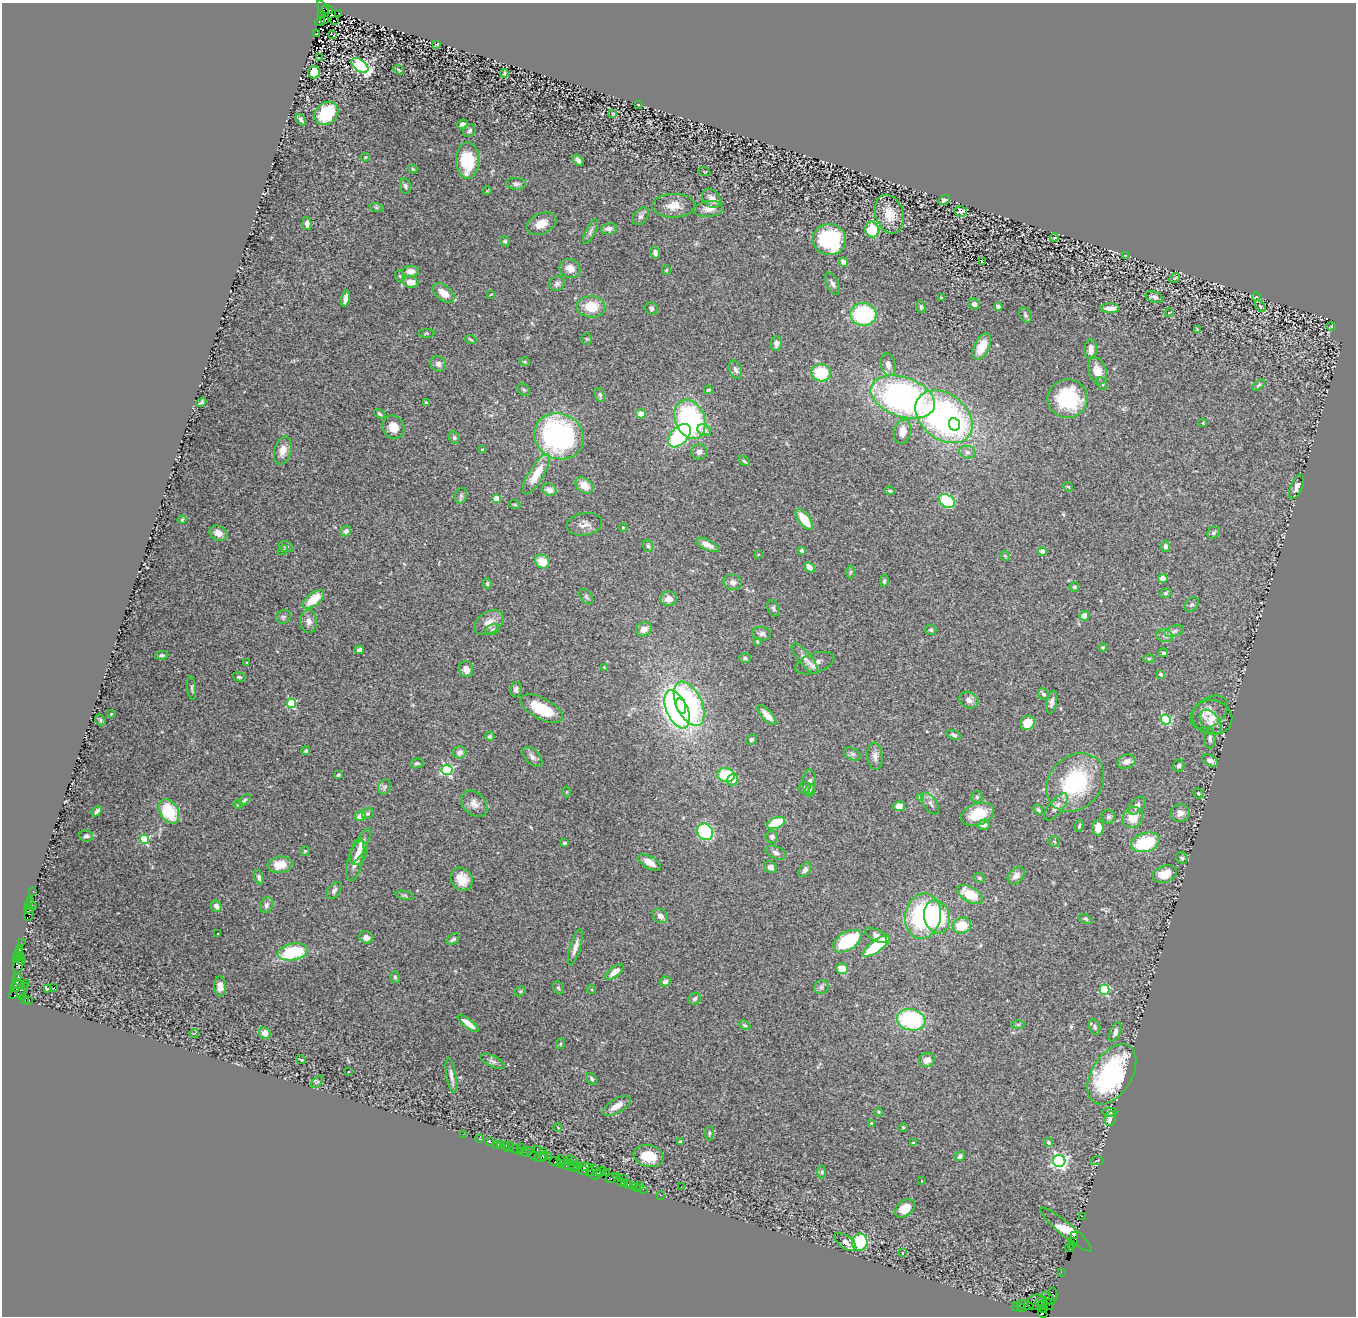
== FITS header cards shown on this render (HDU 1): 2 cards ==
NAXIS1  =                 1354
NAXIS2  =                 1314

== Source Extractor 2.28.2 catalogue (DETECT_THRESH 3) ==
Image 1354 x 1314 px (HDU 1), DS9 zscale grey, 1 PNG px = 1 image px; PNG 1358 x 1318 px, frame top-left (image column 1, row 1314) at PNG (2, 3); each listed source drawn as its Kron ellipse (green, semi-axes under 4 px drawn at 4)
Background 0.63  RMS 0.053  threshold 0.16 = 3 sigma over >= 5 px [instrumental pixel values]
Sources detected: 414; all 414 listed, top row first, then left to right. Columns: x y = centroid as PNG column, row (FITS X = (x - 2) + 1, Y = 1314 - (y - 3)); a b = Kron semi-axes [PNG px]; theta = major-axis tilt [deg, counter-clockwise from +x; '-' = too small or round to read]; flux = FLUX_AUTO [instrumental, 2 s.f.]
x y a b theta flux
323 8 9 3 -60 640
327 10 6 3 -18 350
339 13 3 2 - 1.8
321 14 3 2 - 180
324 20 4 2 - 3.6
335 21 2 2 - 3.8
320 22 5 3 - 6.6
317 34 4 2 - 3
333 35 4 2 - 73
437 44 4 2 - 3.7
319 58 4 2 - 3.2
360 65 9 5 -37 480
399 70 5 2 - 3.6
314 72 6 6 - 67
504 73 4 2 - 4.5
638 104 3 2 - 1.9
326 113 13 10 44 160
613 114 4 3 - 2.7
301 120 6 3 -52 7.7
462 124 5 4 - 7.8
469 131 7 5 47 9.7
365 157 4 3 - 3.4
467 160 18 11 -89 150
578 160 6 4 -49 14
413 169 5 3 - 4.2
704 172 6 2 -21 2.5
516 184 10 6 -4 11
405 186 8 5 -79 7.6
487 191 4 2 - 2.5
712 198 11 8 -47 24
944 200 6 4 31 11
674 206 21 12 1 43
376 207 7 4 -19 5.5
709 209 15 8 5 28
961 211 6 5 - 8.6
889 214 20 14 -72 61
641 216 10 6 50 11
307 224 6 4 -83 15
541 224 16 10 25 41
609 229 8 5 7 15
872 229 8 6 -81 110
590 231 14 5 64 11
1054 238 4 3 - 2.8
829 240 17 15 -4 260
505 241 5 5 - 6.4
655 253 6 5 - 14
1126 255 3 2 - 2.7
844 262 5 4 - 20
983 262 3 3 - 24
570 269 11 9 -30 32
666 270 5 4 - 3.8
410 271 8 5 1 31
400 276 6 3 -71 3.8
1175 278 6 3 36 3.3
411 282 8 5 -10 35
557 284 8 7 - 11
832 284 12 6 -63 14
444 293 13 7 -38 43
491 294 3 2 - 2.7
941 297 4 2 - 2.9
1154 297 9 5 -19 12
1256 297 4 3 - 2.9
346 298 8 4 76 22
974 304 6 5 - 13
1260 306 7 3 -53 3.6
591 307 14 11 -2 81
921 307 6 4 -80 6
998 307 4 4 - 15
652 308 6 6 - 7.6
1110 308 9 4 -1 29
1169 313 4 3 - 2.5
863 314 13 11 -4 330
1026 315 8 5 -60 8.1
1331 326 5 3 - 3.1
1197 329 4 3 - 2.9
427 333 8 3 -2 3.9
587 339 5 5 - 4.9
471 340 5 3 - 3.9
776 343 7 5 80 16
982 346 14 7 64 60
1091 349 10 6 89 25
525 362 5 3 - 3.5
438 364 8 7 - 15
888 365 11 7 -77 22
735 370 10 6 -67 12
1097 371 14 9 -72 47
821 373 10 8 -12 160
1102 384 7 4 -62 6.7
1258 385 7 4 45 5.9
524 390 7 5 -43 6.5
708 390 4 3 - 4
600 395 7 4 -68 8
903 397 33 19 -19 1100
1068 399 20 19 - 220
201 402 5 3 - 6.2
426 403 4 2 - 5.3
380 414 6 4 -36 7.6
641 414 5 4 - 39
944 417 31 22 -38 1100
690 419 20 14 -68 530
1203 423 4 3 - 2.6
954 425 6 5 - 51
393 427 12 11 - 40
704 430 7 5 -25 22
903 432 12 8 79 33
559 436 25 22 -27 660
679 436 14 8 48 340
454 437 6 5 - 6.4
482 449 4 3 - 4.6
283 450 14 8 75 35
699 452 8 7 - 14
967 452 8 6 -15 12
744 461 6 4 -36 5.4
536 474 23 7 59 96
584 485 10 7 -39 46
1068 487 5 4 - 5.6
1297 487 13 6 66 19
549 490 7 6 - 23
890 491 5 4 - 5.2
461 496 8 6 70 8.6
496 499 4 4 - 69
947 501 8 6 -34 170
515 505 5 3 - 3.4
804 519 12 5 -54 77
182 520 4 4 - 3.6
584 524 18 11 10 25
623 527 4 3 - 2.6
346 531 5 5 - 17
218 533 9 7 -26 26
1213 533 7 5 45 8.2
708 545 12 5 -26 24
648 546 6 5 - 6.4
1165 546 6 4 -78 11
286 547 7 5 -20 8.8
283 550 6 3 44 4
802 551 4 4 - 7.8
1042 551 4 4 - 37
758 554 3 2 - 2.8
1005 556 5 4 - 4.3
542 562 7 6 - 65
810 567 6 4 -42 30
850 572 6 4 87 4.9
1163 579 4 4 - 23
884 581 6 4 81 6.2
733 582 9 7 -21 16
487 584 5 4 - 4.3
1074 587 5 4 - 5.7
1166 593 6 4 17 5.9
586 597 8 5 -52 7.5
669 599 8 7 - 27
313 600 13 6 39 82
1192 604 8 6 48 8.6
773 608 8 5 -71 8.5
1084 616 5 4 - 36
283 617 8 6 32 8.1
309 621 11 8 -85 22
489 622 16 10 33 37
493 629 7 5 18 7.3
644 629 8 6 29 27
931 630 5 5 - 6
1174 631 10 5 18 12
762 634 9 6 -7 12
1165 636 8 6 -14 12
757 641 3 3 - 3.5
1103 647 4 4 - 6.1
359 650 5 4 - 11
1163 653 5 4 - 7.4
162 655 6 3 7 6.9
745 658 5 5 - 6.8
805 659 19 6 -50 23
1149 659 5 3 - 4
247 662 3 2 - 2.4
815 663 20 10 18 26
604 667 4 3 - 2.5
466 669 8 7 - 23
1161 674 4 3 - 7.5
239 677 7 4 -14 6.1
192 688 12 3 -84 6.1
516 689 7 5 81 13
1044 694 6 5 - 9.3
969 700 10 8 -29 16
1052 702 11 5 80 15
291 703 5 4 - 220
689 704 24 12 -65 590
681 706 8 5 -74 490
541 709 23 10 -27 110
677 709 20 10 -66 1700
1209 712 21 13 37 45
111 714 3 2 - 2.6
767 715 13 5 -46 30
1212 717 20 17 -14 56
100 720 5 5 - 5.1
1166 720 5 4 - 220
1211 722 14 8 -54 26
1027 723 7 6 - 53
954 735 7 4 -22 9.8
490 736 5 4 - 8.1
1210 738 10 6 -88 11
752 739 6 4 43 6.1
306 751 4 4 - 5.2
460 752 7 6 - 16
853 754 9 5 -26 10
875 756 13 7 -85 18
532 757 12 7 -45 15
1210 760 8 5 -28 12
1126 761 9 7 21 22
417 763 6 5 - 7.4
1179 766 6 5 - 11
447 770 5 5 - 460
338 775 3 3 - 5.1
726 775 9 7 -9 160
733 780 6 5 - 31
809 782 12 7 89 15
1075 783 32 26 46 320
384 787 8 6 66 9.2
805 788 6 5 - 10
810 790 6 5 - 7.1
567 792 5 3 - 3
1198 793 5 5 - 5.8
977 797 5 5 - 6
921 798 4 4 - 46
245 800 7 4 45 6.7
930 803 12 6 -54 14
474 804 15 11 -47 29
238 805 5 3 - 3.7
899 806 6 5 - 23
1137 806 10 6 48 15
1056 807 16 7 51 26
1038 810 6 4 -48 6.9
97 811 6 3 50 12
169 811 13 9 -60 140
1180 813 10 8 12 23
368 814 6 5 - 5.6
978 814 17 11 20 97
360 816 6 4 13 27
1108 817 7 7 - 11
1133 817 11 9 50 55
776 823 9 5 23 130
984 825 6 5 - 15
1079 826 6 3 79 4.8
1098 828 7 5 -89 44
705 832 8 7 - 270
86 836 7 5 -10 9.6
772 837 6 6 - 9.4
144 839 5 4 - 220
1054 842 6 5 - 6.1
1145 842 14 9 16 190
565 843 3 3 - 8.6
360 845 19 6 62 25
305 851 5 4 - 4.4
359 853 12 8 65 24
776 853 11 6 -24 12
1182 858 6 5 - 7.7
355 860 21 7 77 35
649 862 12 6 -31 33
280 865 12 8 7 51
771 867 6 5 - 19
805 870 8 5 56 11
1165 874 12 8 20 47
1016 876 10 7 46 25
259 877 7 4 -70 10
979 878 6 4 -23 5.1
462 879 12 10 -52 51
33 891 2 2 - 26
334 891 9 6 54 10
970 894 14 7 -29 97
405 895 9 4 -13 5.4
30 900 3 3 - 140
31 905 6 4 -31 440
266 905 8 6 67 11
216 906 6 5 - 20
28 909 4 3 - 400
29 914 7 3 79 310
660 916 8 6 -45 21
923 916 23 17 78 410
937 917 17 12 -76 280
1086 919 7 4 -27 5.3
962 926 9 8 - 79
218 934 2 2 - 2.9
876 935 12 5 -29 14
366 938 7 6 - 13
453 939 7 5 37 8.8
847 941 16 9 32 240
21 942 2 2 - 13
876 946 16 6 37 170
575 947 19 5 73 25
19 949 3 2 - 40
293 952 15 8 11 200
19 954 6 4 -82 120
16 958 4 3 - 46
22 961 3 3 - 330
18 964 10 4 80 300
842 969 6 5 - 51
615 972 10 5 38 32
395 977 6 4 -73 6.5
17 978 4 3 - 75
665 981 5 5 - 14
26 983 2 2 - 7.4
17 984 6 4 -52 190
220 986 10 6 -86 23
821 987 7 6 - 10
15 988 3 3 - 94
54 988 3 3 - 14
558 988 7 5 -65 6.6
47 989 4 3 - 9.6
591 989 5 4 - 4.8
1104 990 5 5 - 200
18 991 11 5 37 670
520 991 6 4 29 4.6
21 994 5 3 - 230
695 999 6 5 - 8.2
25 1000 3 3 - 51
28 1001 4 3 - 85
911 1020 14 10 -11 350
468 1023 13 4 -38 35
1018 1024 6 4 0 5.5
745 1025 6 4 -26 5.1
1095 1027 8 5 -75 8.8
1115 1032 10 5 68 17
194 1033 5 3 - 2.4
265 1033 6 5 - 26
560 1044 5 3 - 3.8
301 1060 5 3 - 3.7
927 1060 8 7 - 28
493 1061 13 5 -27 13
348 1071 2 2 - 3.6
1112 1074 33 20 58 540
451 1075 18 5 -80 17
592 1079 6 5 - 8.9
317 1082 7 3 45 4.5
617 1106 16 7 31 30
878 1112 5 3 - 3
1110 1112 7 4 1 8.6
1110 1119 7 5 82 26
872 1123 4 3 - 6.4
903 1127 4 3 - 2.9
558 1128 4 2 - 2.3
709 1133 7 3 83 4.8
463 1134 2 2 - 14
480 1139 4 3 - 22
680 1141 3 3 - 5.5
491 1142 3 2 - 16
1048 1142 5 4 - 8.8
913 1143 4 3 - 4.5
496 1144 3 2 - 8.5
501 1145 3 3 - 38
506 1145 3 2 - 10
509 1147 5 3 - 26
520 1147 2 2 - 250
515 1149 5 3 - 80
537 1149 3 2 - 89
520 1151 2 2 - 32
530 1151 3 2 - 58
543 1151 4 2 - 41
525 1152 6 3 -20 120
535 1156 3 2 - 41
544 1156 4 2 - 75
649 1156 15 10 -13 75
960 1156 5 4 - 10
540 1157 6 4 25 93
549 1157 2 2 - 42
561 1161 6 2 -60 92
572 1161 6 3 -32 130
1059 1161 6 6 - 950
1097 1161 7 2 12 2.9
555 1162 5 3 - 66
568 1163 4 3 - 69
560 1164 3 3 - 98
572 1164 3 3 - 98
577 1165 2 2 - 57
566 1166 4 2 - 54
586 1167 7 4 -8 140
574 1168 6 2 -9 110
583 1170 6 3 -11 110
592 1171 7 5 41 200
601 1172 5 2 - 61
822 1172 6 4 89 5.2
606 1173 2 2 - 40
596 1174 6 3 45 40
616 1177 3 3 - 46
611 1178 6 3 25 82
623 1178 3 2 - 43
922 1181 3 2 - 2
622 1183 3 2 - 59
625 1184 4 3 - 53
628 1184 3 2 - 74
639 1185 2 2 - 44
633 1186 2 2 - 29
681 1186 2 2 - 2
637 1188 2 2 - 28
643 1189 2 2 - 30
660 1195 3 2 - 18
905 1208 11 7 37 57
1082 1216 2 2 - 42
1066 1230 33 7 -40 160
1074 1236 3 2 - 160
1073 1241 3 3 - 110
845 1242 13 6 -35 22
860 1242 8 7 - 210
1071 1244 4 2 - 160
1069 1248 4 2 - 100
903 1253 3 2 - 2.5
1061 1272 2 2 - 12
1053 1294 7 4 -81 350
1048 1298 8 3 -49 140
1041 1301 5 3 - 620
1036 1302 9 7 16 330
1048 1304 6 3 -58 25
1025 1305 8 3 -14 59
1042 1305 4 3 - 390
1016 1306 2 2 - 10
1021 1308 4 2 - 43
1044 1308 3 3 - 280
1043 1313 5 4 - 79